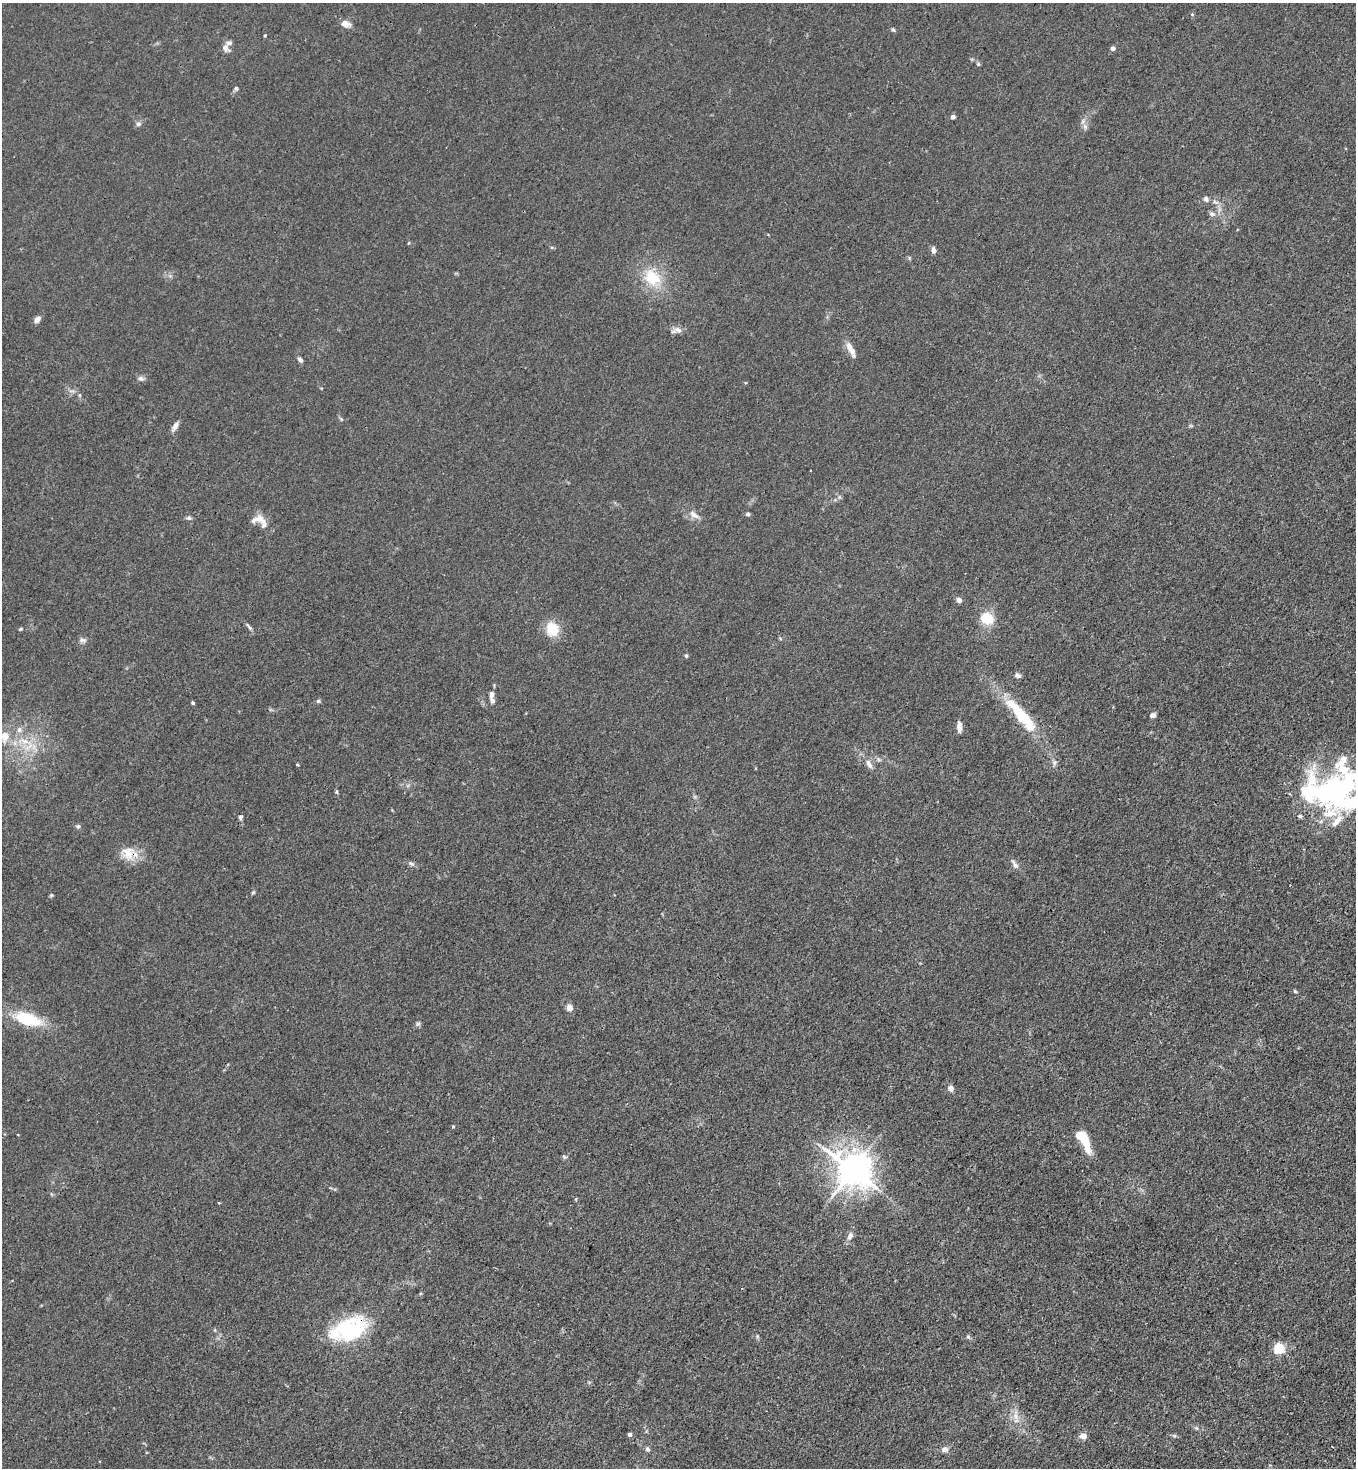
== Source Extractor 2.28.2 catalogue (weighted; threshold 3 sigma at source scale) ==
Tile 6 of 4 x 4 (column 2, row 2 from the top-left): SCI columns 1587-2940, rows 2995-4460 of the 6011 x 5988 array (HDU 1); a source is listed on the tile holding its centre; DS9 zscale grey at full resolution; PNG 1358 x 1470 px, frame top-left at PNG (2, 3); no overlay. Shown black and unused: <1% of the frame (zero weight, under 3 of 4 exposures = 7% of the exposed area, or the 3 px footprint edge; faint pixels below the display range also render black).
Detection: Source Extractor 2.28.2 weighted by HDU 2 'WHT'; one run over the whole footprint, this tile lists its part. Background 0.0213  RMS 0.0028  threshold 0.0126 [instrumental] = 3 sigma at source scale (4.5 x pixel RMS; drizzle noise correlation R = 1.50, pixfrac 1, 0.05/0.05 arcsec/px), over >= 5 px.
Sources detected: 91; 4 inside a brighter object's white glare — not listed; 7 inside a brighter listed object's ellipse — not listed separately; the other 80 listed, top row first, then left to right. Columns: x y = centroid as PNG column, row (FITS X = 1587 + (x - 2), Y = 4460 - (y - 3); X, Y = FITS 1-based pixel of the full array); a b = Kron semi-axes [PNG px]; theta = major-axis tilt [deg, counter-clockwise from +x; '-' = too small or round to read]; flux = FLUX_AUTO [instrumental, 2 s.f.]
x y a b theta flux
1192 14 5 3 - 0.25
345 23 12 8 -19 1.9
893 30 5 4 - 0.42
265 35 4 3 - 0.27
225 48 9 6 -43 1.8
1113 48 4 4 - 1.3
978 64 5 5 - 0.41
236 88 6 5 - 0.53
953 117 4 4 - 0.96
138 124 7 6 - 0.78
1085 127 7 6 - 0.76
1206 199 7 6 - 0.88
1215 202 11 5 -36 1.1
1212 214 8 6 -10 0.97
933 250 8 5 -76 1.1
652 277 26 21 -55 10
37 319 8 5 47 1.4
678 330 13 8 -23 1.5
849 346 17 7 -72 2.2
300 360 6 4 -45 0.95
141 378 9 6 -22 0.85
80 395 6 4 -90 0.39
175 426 11 6 57 1.5
748 514 4 4 - 0.84
694 515 15 7 -37 1.8
189 518 7 5 -1 0.61
260 519 25 10 -46 3.2
959 600 6 5 - 1.2
987 618 13 12 - 6.8
249 627 13 3 -51 0.68
21 629 5 4 - 0.35
552 629 18 14 -69 6.3
83 640 10 6 -2 0.93
686 656 5 4 - 0.42
1018 675 8 5 -23 0.97
491 694 9 6 80 1.2
318 701 6 5 - 0.46
193 703 4 4 - 0.4
1113 707 3 3 - 0.24
1153 715 6 5 - 1.1
1022 718 36 13 -47 14
959 727 13 6 -86 1.5
19 730 8 7 - 1.2
24 741 21 7 -14 3.9
878 759 7 4 -71 0.47
1054 763 8 5 -83 0.82
869 764 15 7 -64 1.7
297 765 4 3 - 0.32
1344 769 51 27 -57 16
336 792 6 4 86 0.42
1322 794 62 27 -18 39
1300 816 6 5 - 0.48
240 817 6 5 - 0.55
78 826 5 5 - 0.47
128 853 21 16 -75 4.9
411 864 9 6 -29 0.79
1015 864 16 6 -57 1.2
253 892 6 4 2 0.34
51 895 6 4 71 0.33
1295 991 5 4 - 0.34
569 1008 6 5 - 2.3
27 1019 30 13 -17 13
418 1024 6 6 - 0.57
951 1088 9 7 -60 1.1
453 1126 4 3 - 0.29
1083 1139 23 8 -61 11
564 1157 7 5 -20 0.45
852 1169 11 10 - 590
219 1203 3 2 - 0.48
850 1236 9 6 60 1.4
346 1329 31 23 25 26
968 1337 5 5 - 0.46
1279 1348 5 5 - 28
1016 1416 13 7 -78 2.2
1197 1428 6 4 -88 0.39
630 1434 5 5 - 0.61
1083 1436 9 6 1 1.8
1174 1436 7 4 0 0.47
647 1449 7 5 -63 0.61
945 1449 9 7 -1 1.2
Overlapping masked pixels (flux is a lower limit): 1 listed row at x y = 128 853
Isophote crosses this tile's border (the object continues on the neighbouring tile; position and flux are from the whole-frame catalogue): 1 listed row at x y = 1344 769